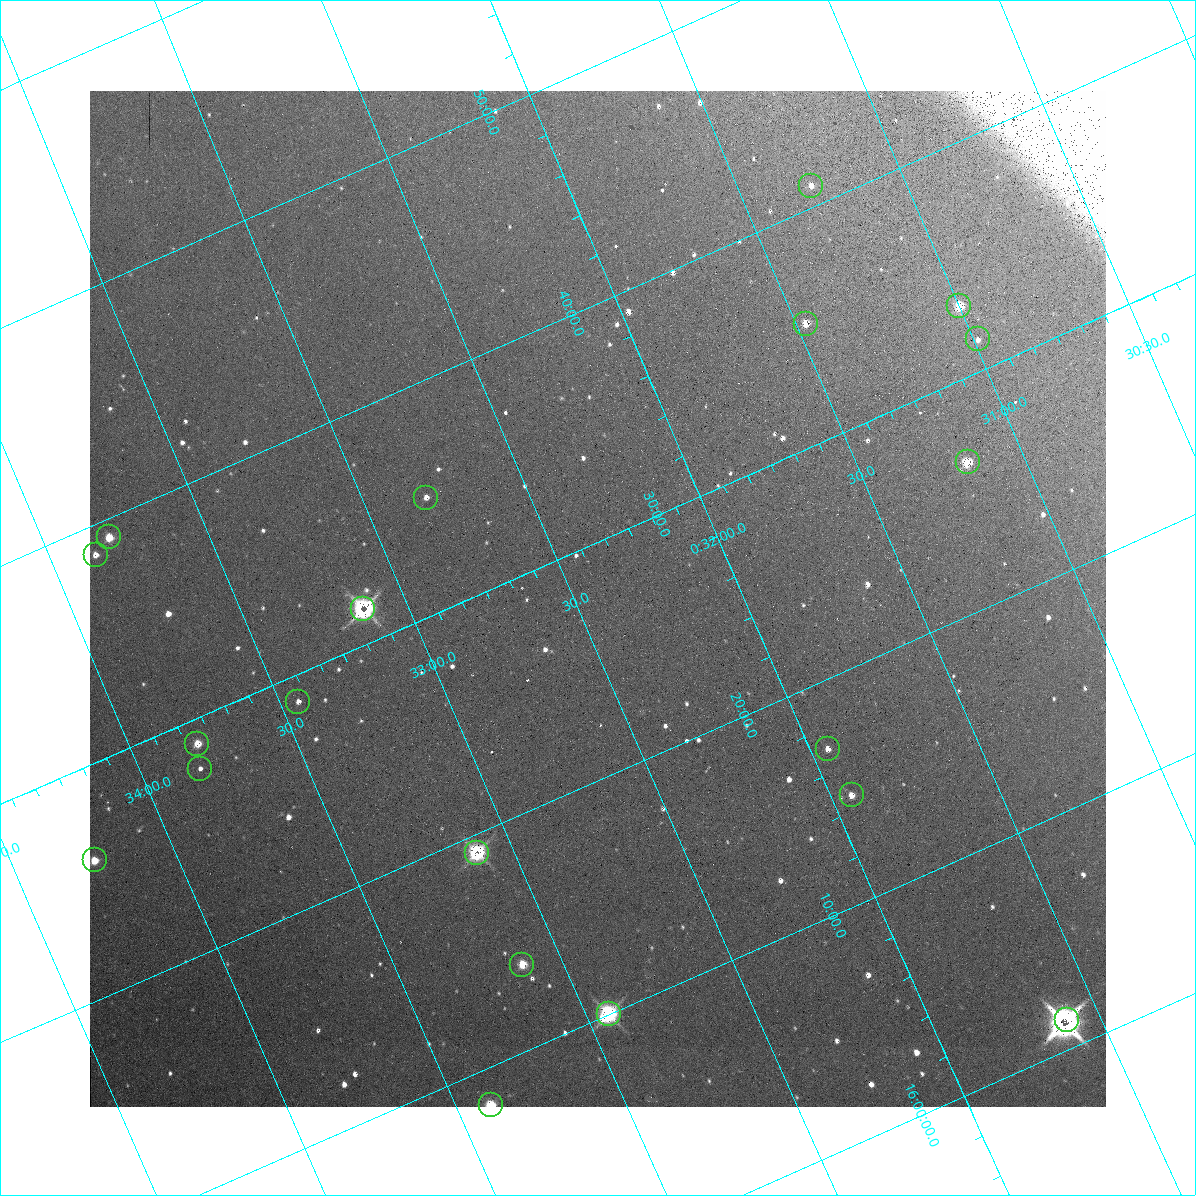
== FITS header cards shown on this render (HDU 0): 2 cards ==
NAXIS1  =                 1016 / length of data axis 1
NAXIS2  =                 1016 / length of data axis 2

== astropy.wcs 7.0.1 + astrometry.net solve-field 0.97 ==
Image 1016 x 1016 px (HDU 0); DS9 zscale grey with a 90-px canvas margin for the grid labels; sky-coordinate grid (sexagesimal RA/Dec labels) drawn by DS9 from the SOLVED WCS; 20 Tycho-2 reference stars matched to detected sources circled (green)
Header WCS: RA---SIN-SIP/DEC--SIN-SIP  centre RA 00:32:26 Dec +16:28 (8.11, +16.46 deg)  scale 2.78 x 2.74 arcsec/px (non-square pixels)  FOV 47.0' x 46.4'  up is -24 deg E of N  parity normal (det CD < 0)
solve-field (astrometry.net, Tycho-2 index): VERIFIED the header's WCS against the Tycho-2 star catalogue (verified at 3 index scales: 12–20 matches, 4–5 conflicts across passes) and refined it, rather than solving blind
Solved WCS: RA---TAN-SIP/DEC--TAN-SIP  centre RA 00:32:26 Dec +16:28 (8.11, +16.46 deg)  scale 2.77 x 2.74 arcsec/px (non-square pixels)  FOV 47.0' x 46.4'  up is -24 deg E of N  parity normal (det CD < 0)
The solver's refit moves the header's centre by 3.1 arcsec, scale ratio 0.9994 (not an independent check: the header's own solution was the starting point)
Tycho-2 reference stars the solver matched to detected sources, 20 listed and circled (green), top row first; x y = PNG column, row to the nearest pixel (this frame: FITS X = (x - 90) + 1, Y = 1016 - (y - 91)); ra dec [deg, ICRS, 3 dp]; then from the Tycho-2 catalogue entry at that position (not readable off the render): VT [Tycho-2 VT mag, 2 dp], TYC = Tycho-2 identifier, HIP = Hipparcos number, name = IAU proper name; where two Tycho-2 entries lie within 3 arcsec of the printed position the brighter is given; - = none
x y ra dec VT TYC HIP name
811 186 7.820 +16.682 11.67 1180-901-1 - -
959 306 7.749 +16.552 10.51 1180-818-1 - -
806 324 7.868 +16.587 11.08 1180-283-1 - -
978 339 7.746 +16.523 11.98 1180-395-1 - -
968 462 7.793 +16.440 8.88 1180-670-1 - -
426 498 8.202 +16.584 11.29 1187-1203-1 - -
109 537 8.449 +16.653 9.87 1187-802-1 - -
96 555 8.465 +16.645 11.71 1187-1160-1 - -
363 609 8.284 +16.525 10.05 1187-263-1 - -
298 702 8.361 +16.480 11.94 1187-1084-1 - -
197 744 8.449 +16.482 11.52 1187-821-1 - -
828 749 7.987 +16.284 11.09 1180-964-1 - -
200 769 8.455 +16.464 12.59 1187-1291-1 - -
852 795 7.984 +16.245 10.38 1180-683-1 - -
477 853 8.278 +16.320 8.91 1187-893-1 - -
95 860 8.562 +16.432 10.19 1187-550-1 - -
522 965 8.280 +16.228 9.53 1187-1049-1 - -
609 1014 8.233 +16.167 6.95 1187-1227-1 2595 -
1067 1020 7.900 +16.021 7.02 1180-942-1 2490 -
491 1105 8.349 +16.140 10.59 1187-764-1 - -